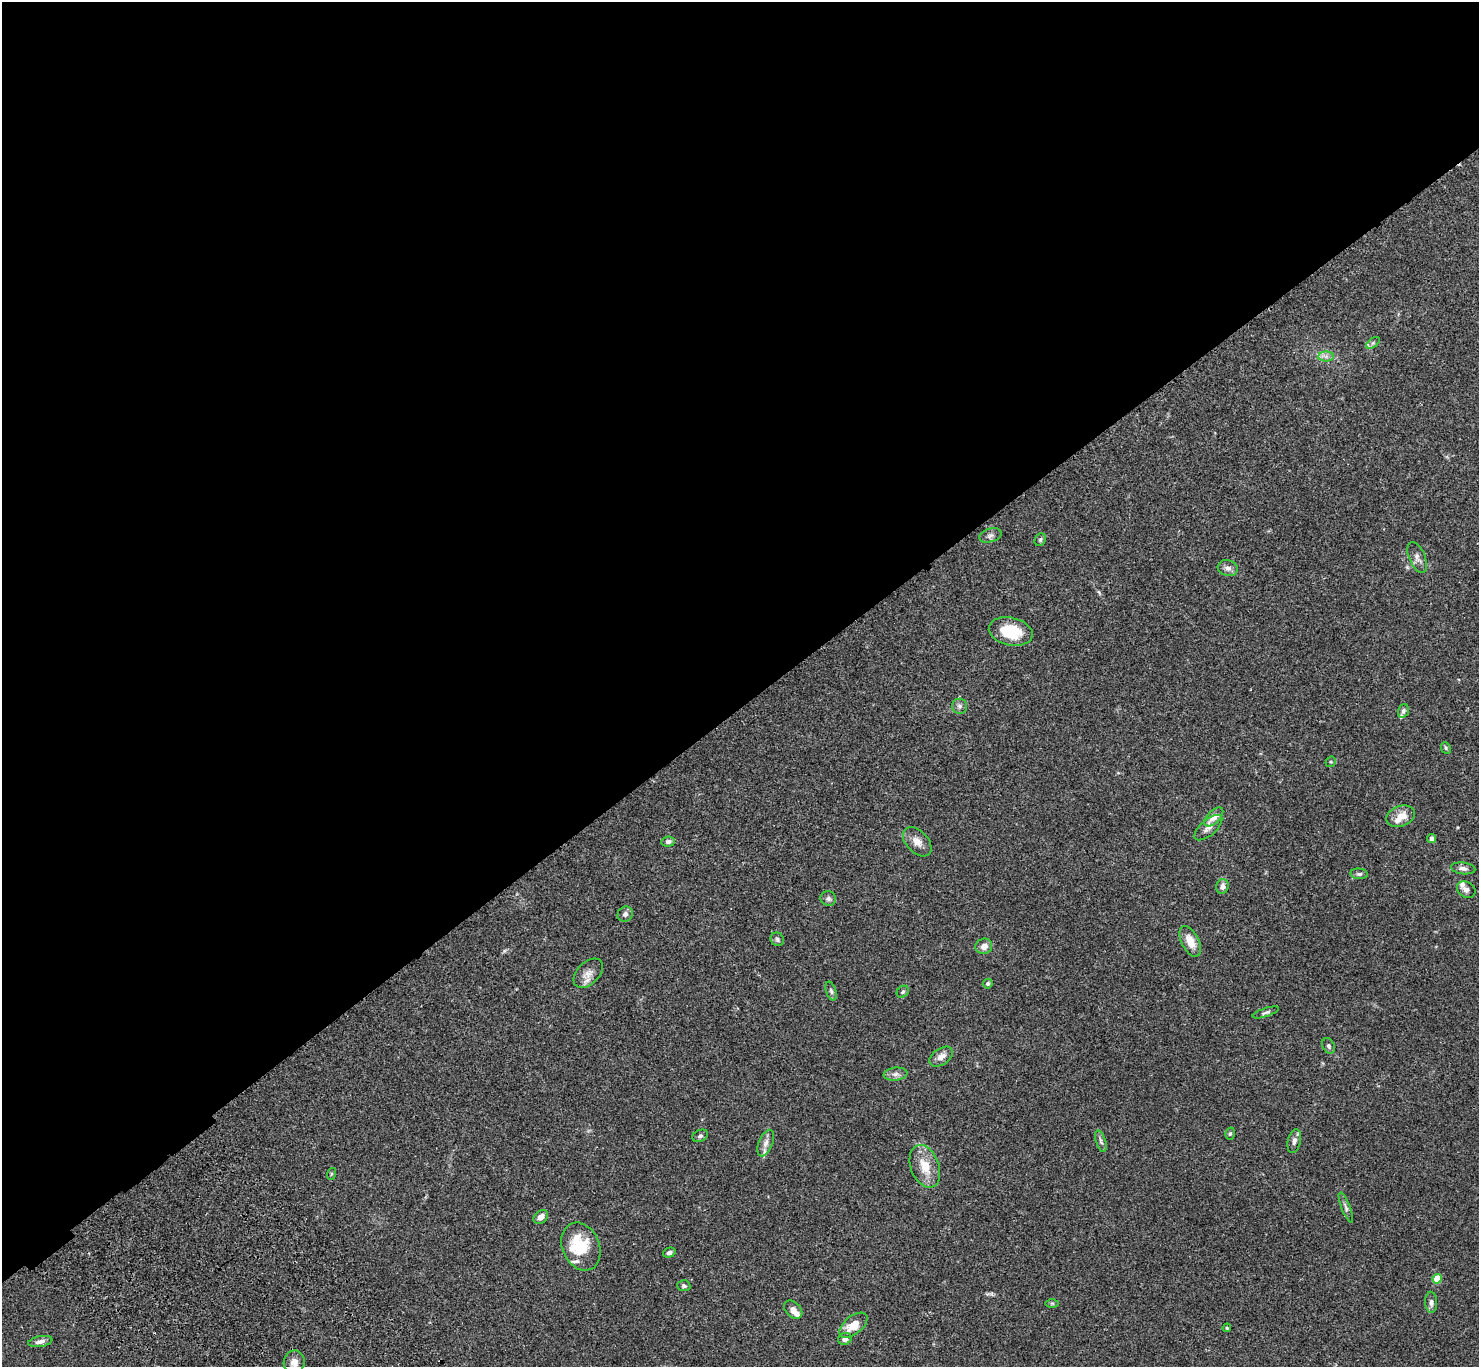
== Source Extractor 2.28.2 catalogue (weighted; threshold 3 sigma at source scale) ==
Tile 2 of 4 x 4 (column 2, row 1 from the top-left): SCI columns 1576-3052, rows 4339-5703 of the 6107 x 6088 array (HDU 1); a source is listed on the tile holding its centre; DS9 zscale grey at full resolution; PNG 1481 x 1369 px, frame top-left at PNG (2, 2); each listed source drawn as its Kron ellipse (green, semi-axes under 4 px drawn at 4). Shown black and unused: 52% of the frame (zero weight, under 3 of 4 exposures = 6% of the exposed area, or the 3 px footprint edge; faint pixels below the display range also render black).
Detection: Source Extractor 2.28.2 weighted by HDU 2 'WHT'; one run over the whole footprint, this tile lists its part. Background 0.0643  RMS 0.0058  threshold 0.0261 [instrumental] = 3 sigma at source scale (4.5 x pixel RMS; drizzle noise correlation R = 1.50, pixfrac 1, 0.05/0.05 arcsec/px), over >= 5 px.
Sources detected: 62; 7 inside a brighter listed object's ellipse — not listed separately; the other 55 listed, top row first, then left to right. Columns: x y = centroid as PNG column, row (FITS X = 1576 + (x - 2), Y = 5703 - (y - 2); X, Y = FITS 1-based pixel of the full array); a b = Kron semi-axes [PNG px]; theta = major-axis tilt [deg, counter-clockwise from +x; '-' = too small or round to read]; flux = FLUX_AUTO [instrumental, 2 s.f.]
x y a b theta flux
1373 343 8 4 37 1.1
1326 356 8 5 0 1.9
990 535 11 6 18 2
1040 540 6 5 - 0.95
1417 557 16 8 -67 3
1228 568 10 8 -15 2.6
1011 632 22 14 -12 17
960 706 7 7 - 1.9
1403 711 7 5 73 1.3
1446 748 6 4 -65 0.85
1331 762 5 5 - 0.79
1401 816 15 10 19 6.8
1214 817 12 6 44 5.7
1208 828 17 7 41 3.2
1432 838 4 4 - 2.4
668 842 7 5 4 1.6
917 842 17 11 -47 4.9
1463 868 12 5 -7 2.3
1359 874 8 5 -5 1.3
1222 886 7 6 - 2.8
1466 890 10 7 -33 2.4
828 899 8 7 - 1.8
625 914 8 7 - 1.9
777 939 7 6 - 1.2
1190 941 16 8 -63 7.4
984 946 8 7 - 3.8
588 973 17 11 45 5
988 984 5 4 - 1
831 991 10 5 -72 1.3
903 992 6 5 - 1
1266 1012 13 4 18 1.5
1329 1046 8 6 -61 1.3
941 1057 13 8 34 3.9
896 1074 12 6 6 2.4
1230 1134 6 4 73 0.86
700 1136 8 5 27 1.3
1101 1141 11 5 -73 1.6
1294 1141 12 6 76 2.2
766 1143 14 7 68 3.1
925 1166 22 14 -69 11
331 1174 6 4 72 0.63
1346 1207 16 4 -69 1.8
541 1217 8 6 40 3.8
581 1247 25 18 -67 20
669 1253 6 5 - 1.6
1437 1279 5 4 - 14
684 1286 6 5 - 1.1
1431 1302 10 6 -88 1.9
1052 1303 7 4 0 0.72
793 1310 11 7 -44 3.9
853 1325 16 9 40 9.4
1227 1328 4 4 - 0.64
845 1339 7 6 - 2.5
40 1341 12 5 11 2.5
294 1362 12 10 78 4.4